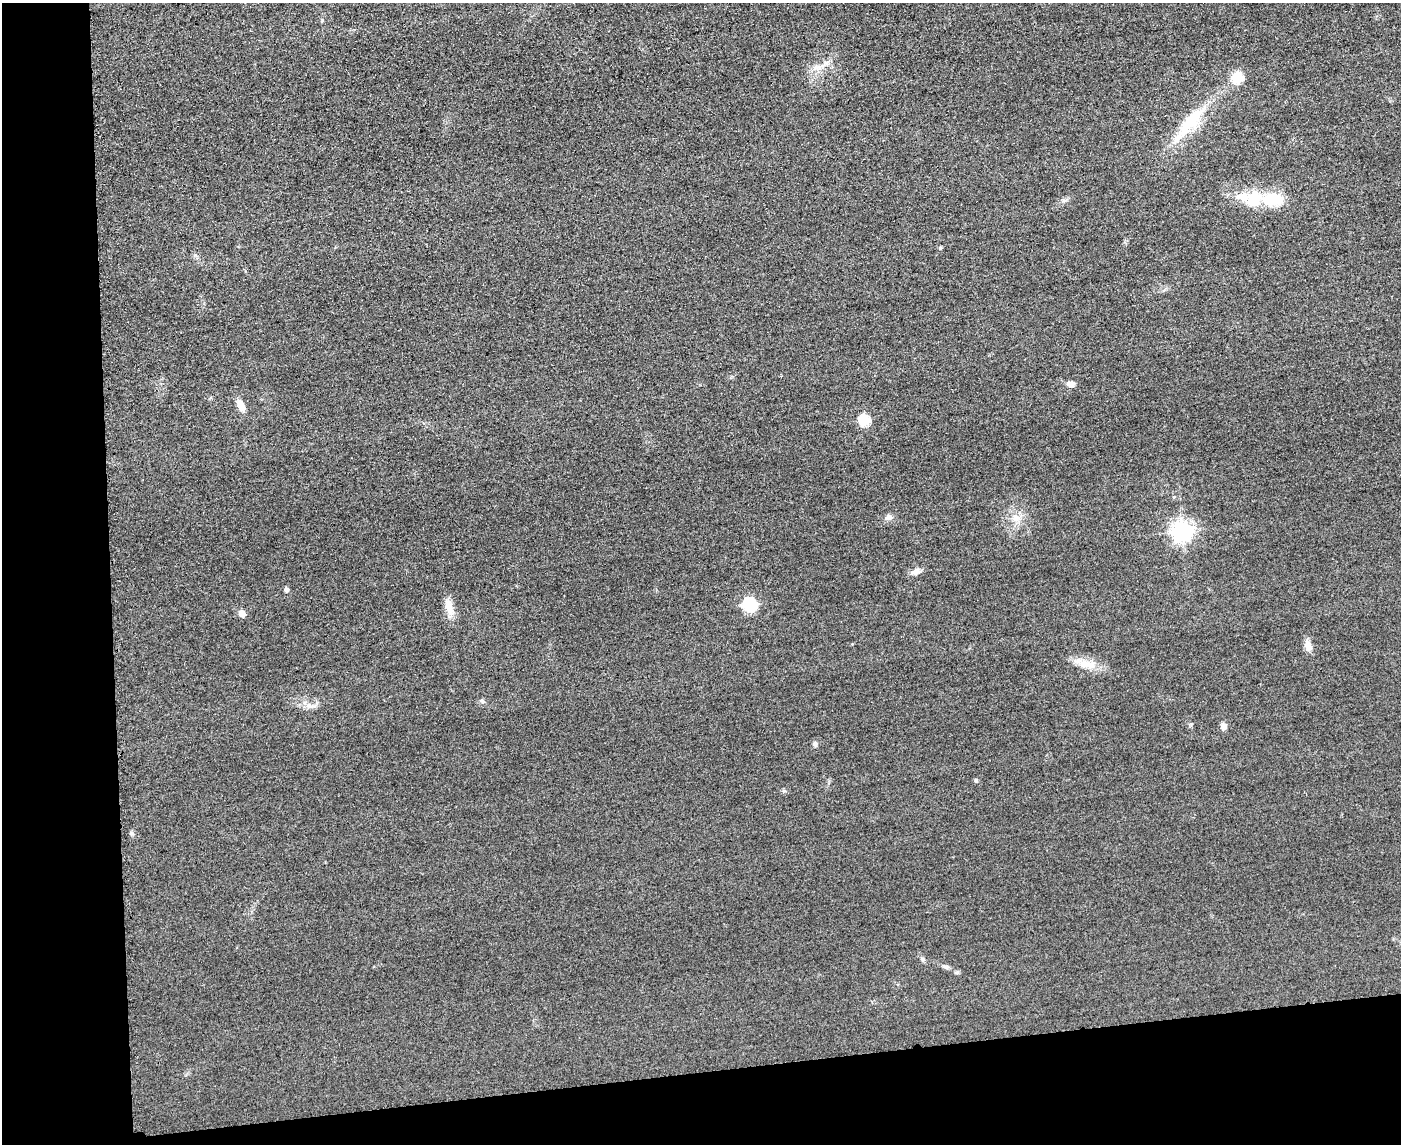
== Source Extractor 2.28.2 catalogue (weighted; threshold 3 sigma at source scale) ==
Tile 10 of 3 x 4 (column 1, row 4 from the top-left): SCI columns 253-1651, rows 24-1165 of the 4592 x 4615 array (HDU 1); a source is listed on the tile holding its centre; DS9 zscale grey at full resolution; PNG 1403 x 1146 px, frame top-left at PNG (2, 3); no overlay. Shown black and unused: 14% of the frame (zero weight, under 3 of 4 exposures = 3% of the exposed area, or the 3 px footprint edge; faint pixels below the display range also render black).
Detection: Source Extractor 2.28.2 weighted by HDU 2 'WHT'; one run over the whole footprint, this tile lists its part. Background 0.0645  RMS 0.017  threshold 0.0772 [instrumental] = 3 sigma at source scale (4.5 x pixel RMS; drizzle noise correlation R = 1.50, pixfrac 1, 0.05/0.05 arcsec/px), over >= 5 px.
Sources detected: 31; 1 inside a brighter listed object's ellipse — not listed separately; the other 30 listed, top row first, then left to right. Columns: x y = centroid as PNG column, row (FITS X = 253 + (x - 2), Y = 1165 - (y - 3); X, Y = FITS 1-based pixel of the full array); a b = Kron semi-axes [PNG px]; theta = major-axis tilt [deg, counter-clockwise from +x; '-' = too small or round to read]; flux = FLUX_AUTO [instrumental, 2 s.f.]
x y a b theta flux
322 21 6 3 73 1.8
820 67 13 4 32 8.6
1237 78 6 5 - 110
1190 122 55 15 50 83
1243 196 22 13 -9 31
1273 199 24 14 0 53
940 248 4 4 - 2.6
1071 384 10 7 8 8.9
241 406 14 7 -67 16
864 420 6 6 - 110
889 517 9 7 9 7.3
1015 518 10 9 - 12
1182 531 7 7 - 960
916 571 13 8 22 9.8
286 590 5 4 - 6.3
750 605 7 6 - 260
449 608 21 10 -68 18
242 613 5 5 - 21
1308 646 14 8 -71 12
1086 664 27 11 -8 27
482 701 6 5 - 3.2
311 706 11 4 0 6.8
1223 726 9 7 -90 8.5
815 744 6 6 - 5
976 780 6 4 78 2.7
784 791 6 5 - 2.7
132 833 6 5 - 3.2
922 959 7 4 -71 2.9
946 967 9 5 -6 4.3
957 972 6 5 - 2.6
Unlisted compact peaks at least as high as the median listed source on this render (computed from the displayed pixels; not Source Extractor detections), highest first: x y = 1191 724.